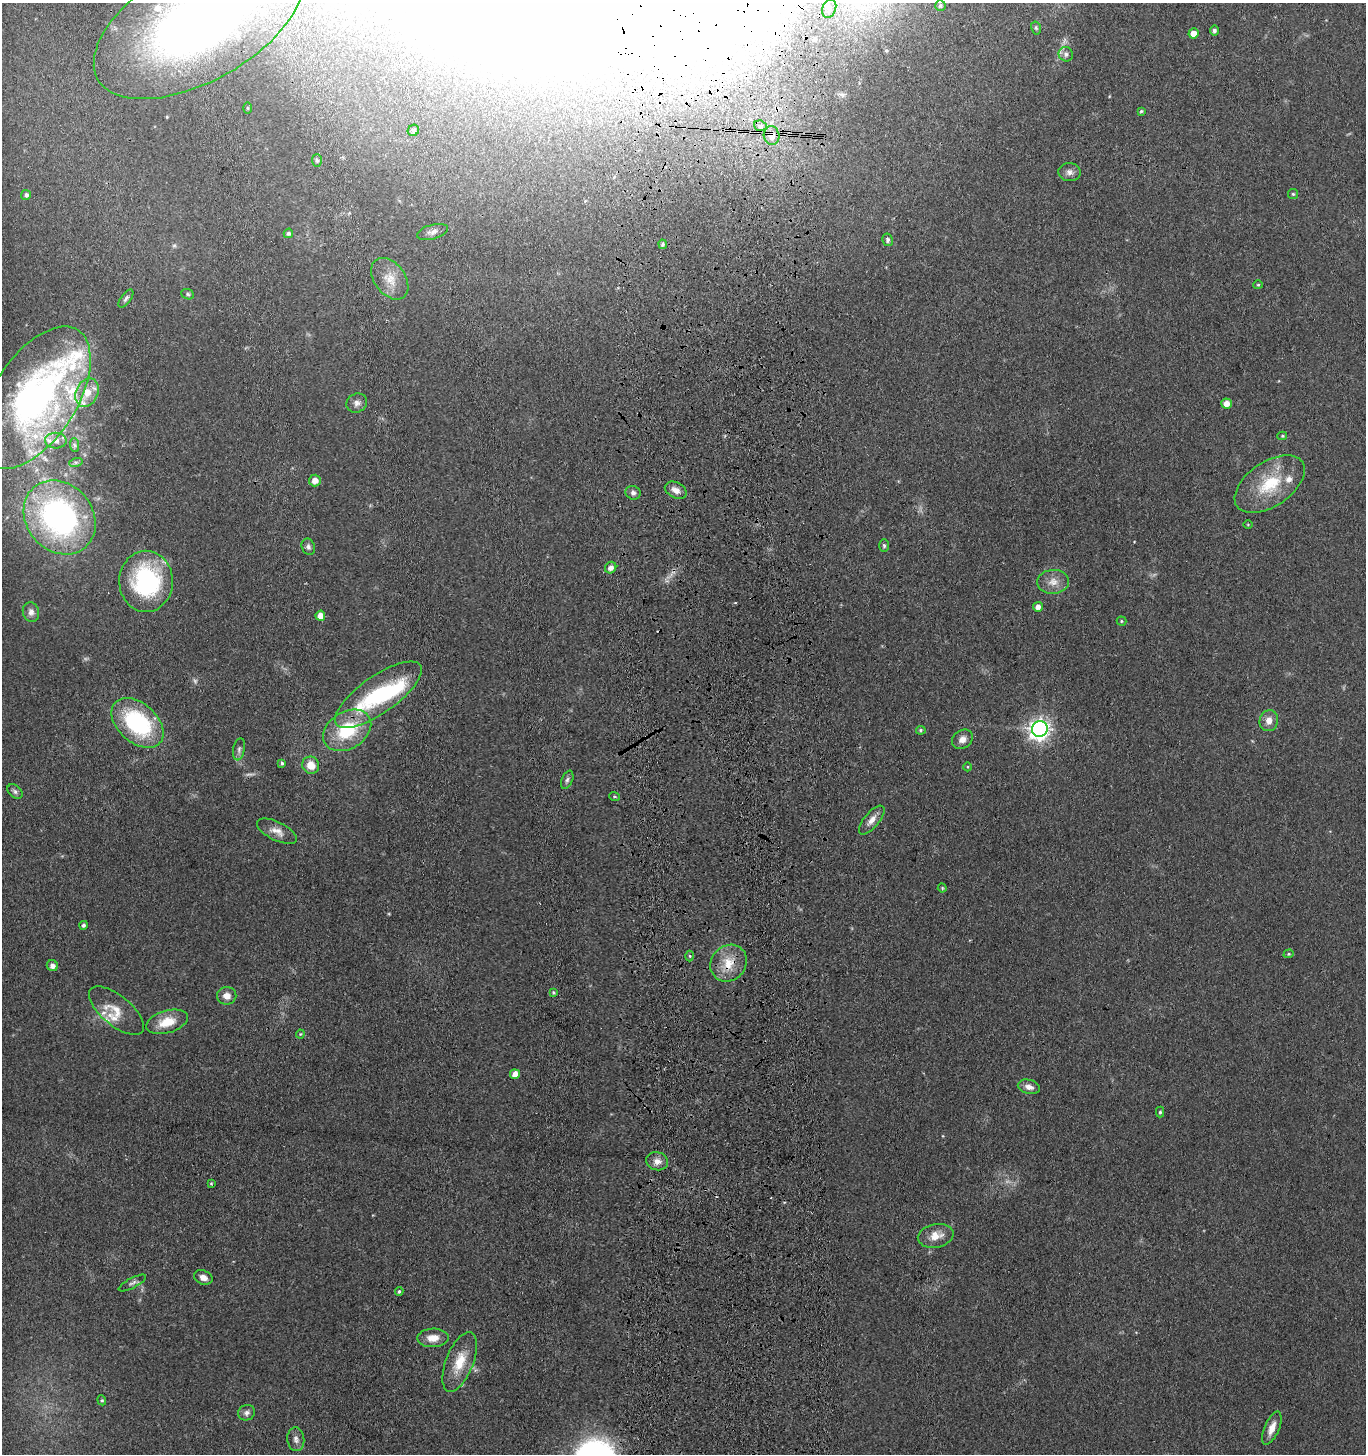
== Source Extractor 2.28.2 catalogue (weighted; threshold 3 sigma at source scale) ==
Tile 5 of 3 x 3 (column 2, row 2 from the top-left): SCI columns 1570-2933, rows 1455-2906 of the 4543 x 4361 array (HDU 1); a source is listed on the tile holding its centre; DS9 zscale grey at full resolution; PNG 1368 x 1456 px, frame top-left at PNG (2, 3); each listed source drawn as its Kron ellipse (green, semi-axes under 4 px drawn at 4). Shown black and unused: <1% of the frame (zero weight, under 3 of 4 exposures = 5% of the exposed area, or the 3 px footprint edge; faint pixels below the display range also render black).
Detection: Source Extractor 2.28.2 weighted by HDU 2 'WHT'; one run over the whole footprint, this tile lists its part. Background 0.0674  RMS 0.0074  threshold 0.0332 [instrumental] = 3 sigma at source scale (4.5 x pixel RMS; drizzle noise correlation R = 1.50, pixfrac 1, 0.05/0.05 arcsec/px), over >= 5 px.
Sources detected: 108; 4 too faint to see at this stretch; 3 inside a brighter object's white glare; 1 cosmic-ray / hot-pixel residue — neither listed nor drawn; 11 inside a brighter listed object's ellipse — not listed separately; the other 89 listed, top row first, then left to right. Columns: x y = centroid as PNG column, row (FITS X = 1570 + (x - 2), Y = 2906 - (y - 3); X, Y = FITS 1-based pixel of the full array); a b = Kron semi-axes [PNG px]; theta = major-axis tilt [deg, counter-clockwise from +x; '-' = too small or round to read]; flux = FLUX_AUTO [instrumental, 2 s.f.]
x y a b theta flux
940 5 5 5 - 1.7
829 8 10 6 71 2.8
199 23 115 58 29 680
1036 28 6 5 - 1.2
1214 31 5 4 - 1.8
1193 33 5 5 - 7
1066 54 7 7 - 2.9
248 108 6 4 -89 0.81
1141 111 4 3 - 0.97
760 126 6 5 - 1.8
413 130 6 5 - 2
772 135 9 7 -78 6.4
317 161 6 5 - 1.2
1070 172 11 9 -5 3.7
1293 194 5 5 - 1.1
26 195 5 5 - 2.2
433 232 16 7 15 3.7
288 233 5 4 - 1.7
888 240 6 5 - 1.6
663 244 5 4 - 2.1
390 279 23 15 -53 13
1258 285 4 4 - 0.87
188 294 6 5 - 1.3
126 298 10 5 53 1.9
87 393 15 11 67 13
35 398 80 42 57 280
357 403 11 9 27 4
1226 403 5 5 - 5.8
1282 436 5 4 - 1
56 441 11 8 -2 4.7
75 445 7 4 -88 1.5
76 462 7 4 17 1.5
315 480 6 6 - 6.3
1270 484 40 22 34 37
676 490 11 8 -26 5.6
633 493 7 6 - 2.6
60 517 39 33 -49 230
1248 524 5 3 - 0.71
884 546 6 5 - 1.3
308 547 8 6 -69 2.4
611 568 6 5 - 3.6
146 581 30 27 -90 93
1053 582 16 12 4 8.1
1038 607 5 5 - 4.2
31 612 10 8 -76 3.9
320 616 5 5 - 8.2
1121 621 5 4 - 0.93
378 695 51 18 35 65
1269 721 11 9 76 6
137 723 30 19 -42 79
1040 729 8 7 - 440
347 730 26 18 32 41
921 730 5 4 - 1.3
962 739 11 9 37 5.1
239 749 11 5 80 2.5
282 763 4 3 - 1.3
311 765 9 8 - 9.9
968 767 4 3 - 0.64
567 780 9 5 66 2.1
15 792 8 6 -40 2.2
614 797 5 4 - 1.1
872 820 18 7 50 5.7
277 831 22 9 -26 6.9
942 888 4 4 - 0.85
83 925 4 4 - 1.8
1289 954 5 4 - 0.98
690 956 5 3 - 0.9
729 963 19 17 47 17
52 966 5 5 - 3.5
553 992 4 4 - 1.1
227 996 9 9 - 5.8
117 1011 33 15 -40 15
167 1022 22 11 16 16
300 1034 4 4 - 0.77
515 1074 5 4 - 7.1
1029 1087 11 7 -14 4.5
1160 1112 5 4 - 1.2
657 1161 11 9 -13 5.1
211 1183 4 3 - 0.77
936 1236 18 11 11 10
203 1277 9 7 -23 4.4
132 1283 15 5 27 2.6
399 1291 4 4 - 1.2
433 1338 15 9 2 8.8
460 1362 32 13 69 19
102 1400 5 4 - 1.1
247 1413 8 7 - 3
1272 1428 18 7 67 7.3
296 1439 12 8 -84 3.7
Overlapping masked pixels (flux is a lower limit): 3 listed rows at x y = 199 23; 772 135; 729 963
Isophote crosses this tile's border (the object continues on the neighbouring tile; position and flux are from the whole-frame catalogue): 1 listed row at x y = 199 23